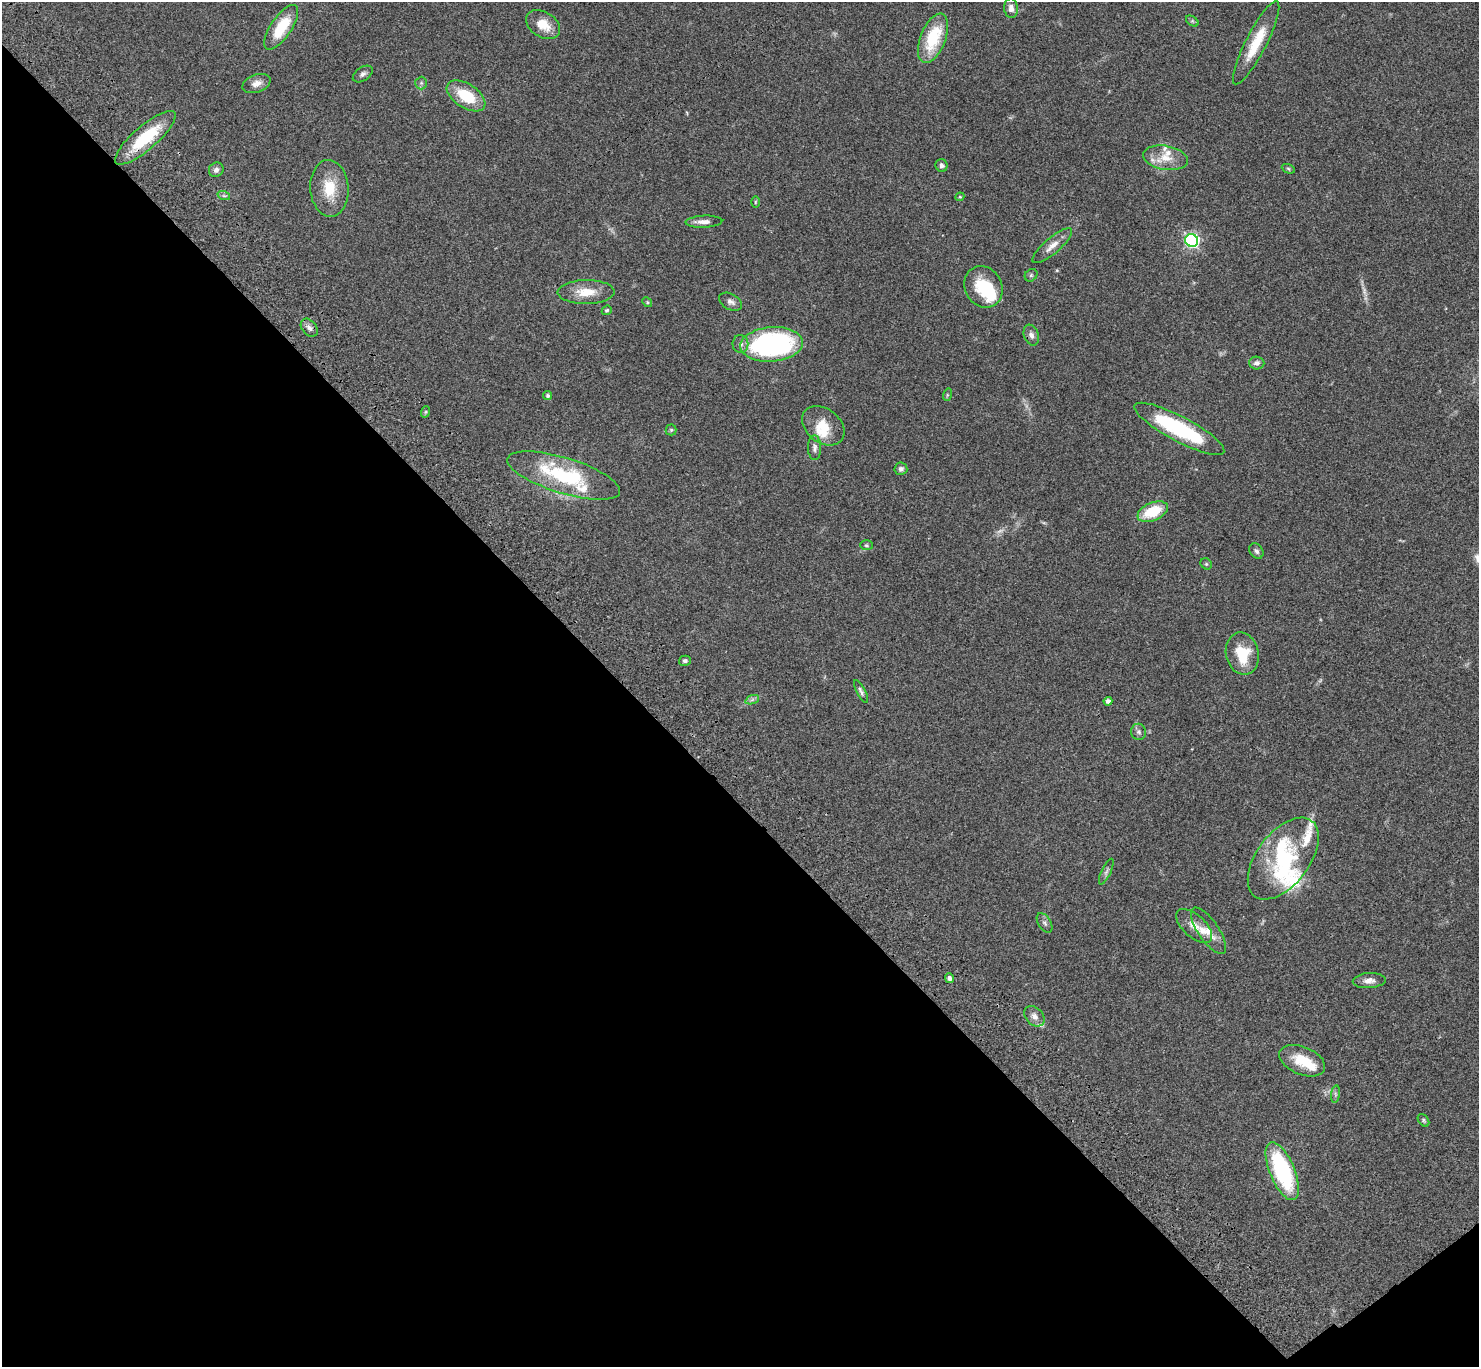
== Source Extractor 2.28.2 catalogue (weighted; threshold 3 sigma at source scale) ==
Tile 14 of 4 x 4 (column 2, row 4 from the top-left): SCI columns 1580-3056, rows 385-1749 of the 6108 x 6089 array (HDU 1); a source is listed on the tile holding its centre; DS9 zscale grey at full resolution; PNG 1481 x 1369 px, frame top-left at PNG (2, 2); each listed source drawn as its Kron ellipse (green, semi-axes under 4 px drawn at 4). Shown black and unused: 43% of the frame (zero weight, under 3 of 4 exposures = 6% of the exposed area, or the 3 px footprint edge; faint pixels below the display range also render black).
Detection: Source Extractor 2.28.2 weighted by HDU 2 'WHT'; one run over the whole footprint, this tile lists its part. Background 0.0458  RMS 0.0051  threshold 0.0231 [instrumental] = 3 sigma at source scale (4.5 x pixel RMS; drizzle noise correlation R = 1.50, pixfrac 1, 0.05/0.05 arcsec/px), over >= 5 px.
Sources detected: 81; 3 too faint to see at this stretch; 4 inside a brighter object's white glare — neither listed nor drawn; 10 inside a brighter listed object's ellipse — not listed separately; the other 64 listed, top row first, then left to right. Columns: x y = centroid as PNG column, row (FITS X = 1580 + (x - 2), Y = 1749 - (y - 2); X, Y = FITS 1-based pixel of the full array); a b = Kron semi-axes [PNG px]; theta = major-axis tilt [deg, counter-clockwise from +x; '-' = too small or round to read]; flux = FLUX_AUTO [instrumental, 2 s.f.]
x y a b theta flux
1011 8 10 7 -86 2.6
1192 21 7 4 -34 0.8
543 25 18 12 -32 8.4
281 27 26 10 56 19
933 38 26 12 68 24
1256 43 46 10 63 16
363 74 11 6 34 1.7
256 83 14 9 19 3.7
421 83 6 6 - 0.97
466 96 22 12 -33 17
145 138 39 12 41 26
1166 158 22 12 -10 8.4
942 165 6 6 - 1.5
1288 169 7 4 -21 0.74
216 170 8 7 - 1.7
329 188 28 19 -86 15
224 196 6 4 -19 0.86
960 197 4 4 - 0.54
755 202 6 4 89 0.52
704 222 18 6 2 3.4
1192 240 6 6 - 110
1052 246 25 8 41 4.7
1031 275 7 5 44 0.84
983 287 21 18 -61 17
586 292 28 12 0 9.8
647 302 5 4 - 0.65
730 302 12 8 -29 2.3
607 310 5 4 - 0.72
309 328 10 7 -49 2.3
1031 335 11 7 -69 2.2
740 344 9 8 - 2
772 344 31 17 4 86
1257 363 7 6 - 1.9
947 395 6 4 72 0.64
548 396 4 4 - 1
425 412 6 3 71 0.6
823 426 23 17 -39 9.9
1179 429 50 12 -28 45
671 430 5 5 - 0.78
815 448 12 6 -89 1.9
901 469 6 6 - 1.8
564 475 59 18 -17 45
1153 512 16 9 24 17
866 545 6 5 - 0.74
1256 551 8 6 -54 1.4
1206 564 6 5 - 0.85
1242 654 21 16 -77 16
685 661 6 5 - 0.99
861 692 12 4 -63 1.4
752 700 7 4 19 1.1
1108 701 4 4 - 2
1139 732 8 7 - 1.5
1283 859 47 26 53 35
1106 872 14 4 64 1.5
1045 923 11 6 -58 1.6
1194 926 22 11 -42 5.8
1209 931 27 10 -56 6.1
949 978 5 4 - 1.8
1369 981 16 7 3 3.1
1034 1016 11 8 -46 3
1302 1061 24 14 -22 13
1335 1094 9 4 83 0.96
1423 1120 7 5 -52 0.8
1282 1171 31 12 -67 54
Overlapping masked pixels (flux is a lower limit): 1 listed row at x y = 145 138